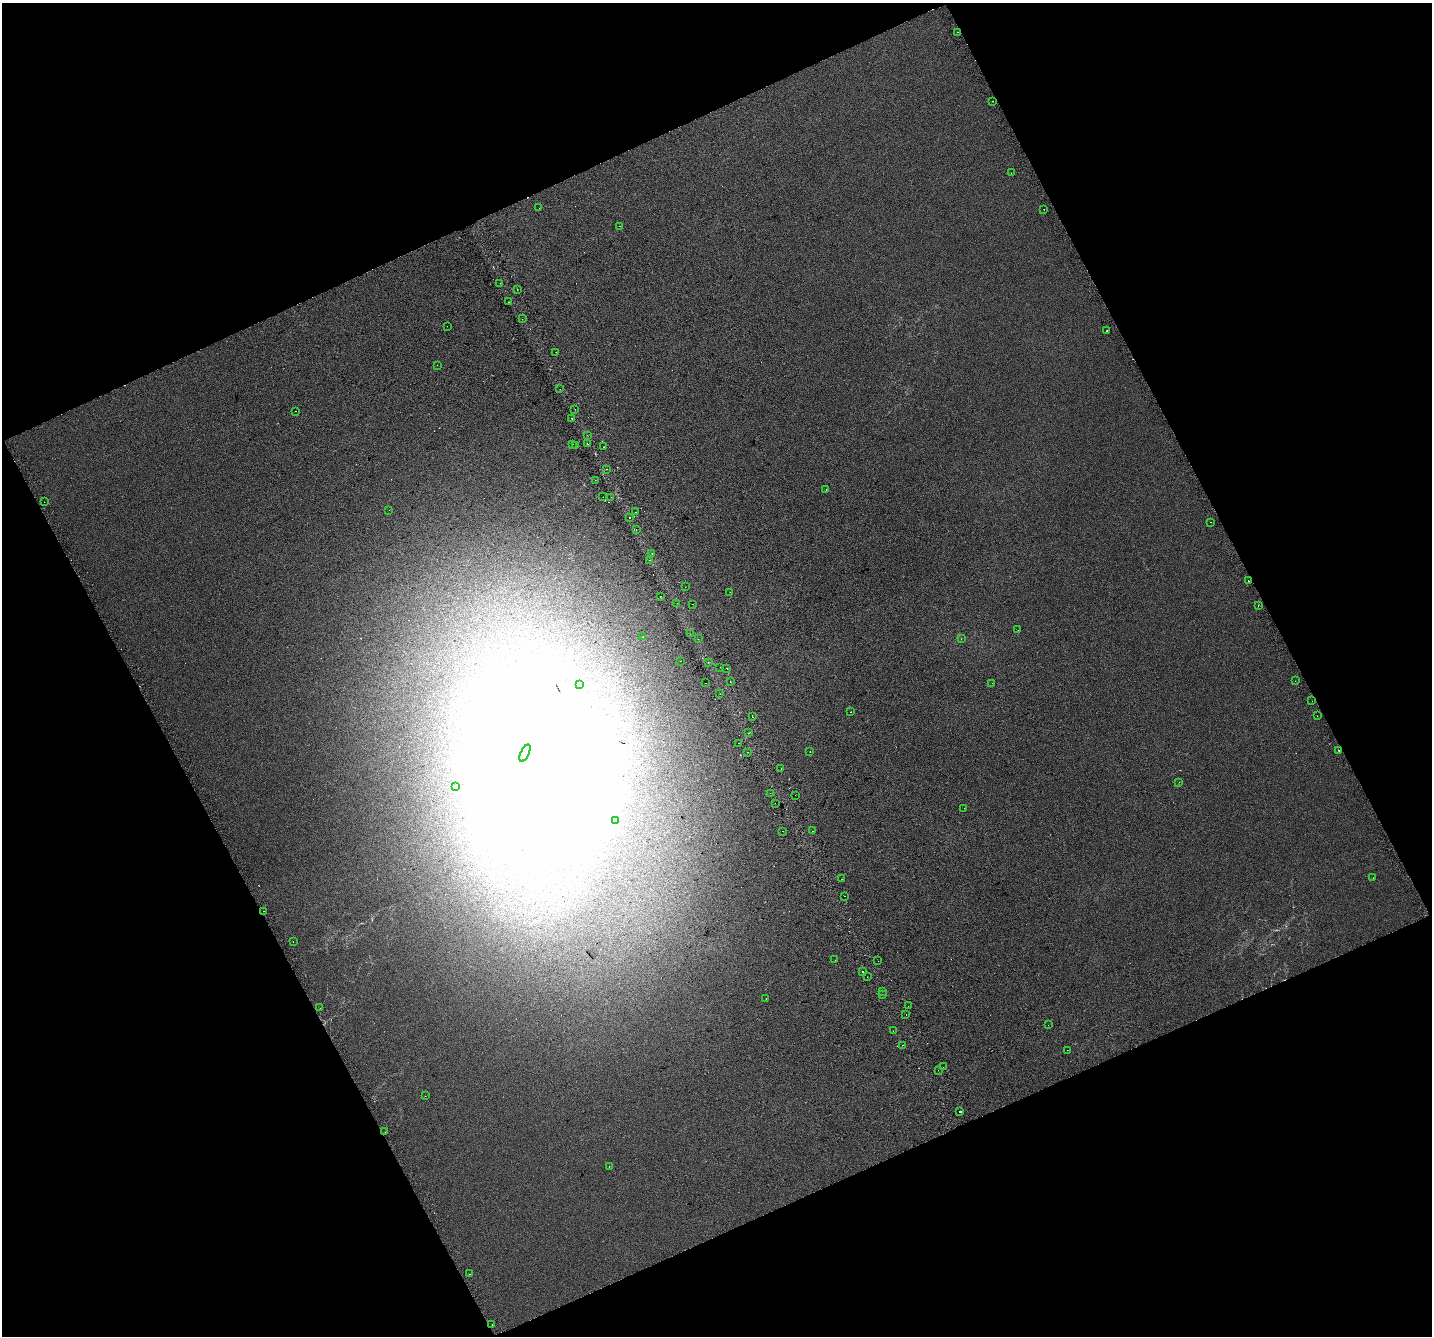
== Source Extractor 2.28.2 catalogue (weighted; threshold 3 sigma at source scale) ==
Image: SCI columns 42-5759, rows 177-5512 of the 5798 x 5630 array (HDU 1 of 3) = the unmasked area's bounding box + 8 px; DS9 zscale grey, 4 x 4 block average (1 PNG px = mean of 4 x 4 image px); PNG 1434 x 1338 px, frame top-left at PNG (2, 3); each listed source drawn as its Kron ellipse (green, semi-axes under 4 px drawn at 4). Shown black and unused: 45% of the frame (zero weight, under 2 of 3 exposures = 2% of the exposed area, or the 3 px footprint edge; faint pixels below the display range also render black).
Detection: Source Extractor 2.28.2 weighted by HDU 2 'WHT'. Background 0.00565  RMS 0.0069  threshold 0.0313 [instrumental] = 3 sigma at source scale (4.5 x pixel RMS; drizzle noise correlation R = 1.50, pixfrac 1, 0.0396/0.0396 arcsec/px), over >= 5 px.
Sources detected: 143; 4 too faint to see at this stretch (4 x 4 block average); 17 inside a brighter object's white glare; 16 cosmic-ray / hot-pixel residue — neither listed nor drawn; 1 coinciding with a brighter row at this scale — not listed separately; the other 105 listed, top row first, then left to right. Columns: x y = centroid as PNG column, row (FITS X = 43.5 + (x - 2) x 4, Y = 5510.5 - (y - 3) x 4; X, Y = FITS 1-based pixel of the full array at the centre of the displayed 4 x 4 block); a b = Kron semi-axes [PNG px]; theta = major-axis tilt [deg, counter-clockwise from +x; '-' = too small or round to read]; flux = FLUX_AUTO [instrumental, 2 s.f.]
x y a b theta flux
957 32 2 2 - 3
992 101 2 2 - 2.8
1011 173 2 2 - 0.75
539 208 2 2 - 1.4
1044 209 2 2 - 2.1
619 226 2 2 - 1.3
500 283 2 2 - 2.3
517 290 2 2 - 1.5
508 302 2 2 - 1.7
522 319 2 2 - 0.7
447 326 2 2 - 1
1107 331 2 2 - 1.9
556 352 2 2 - 0.63
437 365 2 2 - 0.75
560 389 2 2 - 9.8
575 410 2 2 - 0.67
295 411 2 2 - 3.2
572 418 2 2 - 7.7
587 435 2 2 - 1.2
573 444 2 2 - 0.69
587 444 2 2 - 5.4
575 446 2 2 - 0.81
604 447 2 2 - 0.91
607 469 2 2 - 1.8
595 480 2 2 - 0.78
826 489 2 2 - 1.5
603 497 2 2 - 3.1
611 497 2 2 - 3.1
44 502 2 2 - 0.84
389 510 2 2 - 3.4
636 512 2 2 - 4.2
629 517 2 2 - 5.7
1210 522 2 2 - 1.5
636 529 2 2 - 4.1
652 553 2 2 - 4.7
649 560 2 2 - 2.9
1248 581 2 2 - 7
685 587 2 2 - 2.8
730 592 2 2 - 0.55
661 596 2 2 - 0.87
677 603 2 2 - 1.3
693 604 2 2 - 4.6
1258 606 2 2 - 4.5
1018 630 2 2 - 1.2
690 634 2 2 - 1.7
643 637 2 2 - 0.77
698 639 2 2 - 2.4
961 639 2 2 - 0.81
680 661 2 2 - 0.61
708 662 2 2 - 2.2
720 667 2 2 - 0.61
727 668 2 2 - 3.1
730 681 2 2 - 1.2
1295 681 2 2 - 1.2
706 683 2 2 - 0.83
992 683 2 2 - 0.92
580 684 2 2 - 1.1
720 694 2 2 - 0.6
1312 701 2 2 - 0.93
851 712 2 2 - 2.2
1317 716 2 2 - 1.3
752 717 2 2 - 1.5
749 733 2 2 - 4.1
739 743 2 2 - 5
1339 750 2 2 - 2
748 752 2 2 - 2.4
810 752 2 2 - 4
525 753 9 4 65 35
781 769 2 2 - 2
1179 782 2 2 - 1.9
455 786 2 2 - 2.9
770 793 2 2 - 0.63
795 795 2 2 - 3.8
775 803 2 2 - 0.99
964 808 2 2 - 1.2
616 821 2 2 - 1.4
782 831 2 2 - 4.7
812 831 2 2 - 6.6
1373 878 2 2 - 0.75
841 879 2 2 - 1.9
845 896 2 2 - 6.8
263 911 2 2 - 2.7
293 942 2 2 - 4.2
835 960 2 2 - 4.7
878 961 2 2 - 0.97
863 971 2 2 - 6.3
867 977 2 2 - 2.4
883 991 2 2 - 2.4
883 994 2 2 - 5.5
766 999 2 2 - 1.1
908 1006 2 2 - 1.6
320 1008 2 2 - 0.67
906 1015 2 2 - 2.5
1048 1025 2 2 - 0.7
893 1031 2 2 - 1.5
902 1045 2 2 - 1.2
1067 1050 2 2 - 2.3
943 1067 2 2 - 1.2
938 1070 2 2 - 4.3
425 1096 2 2 - 0.85
960 1111 2 2 - 44
385 1132 2 2 - 0.81
609 1166 2 2 - 2.2
470 1274 2 2 - 10
492 1325 2 2 - 0.75
Diffuse or blended objects may show on this block-average render without a row.